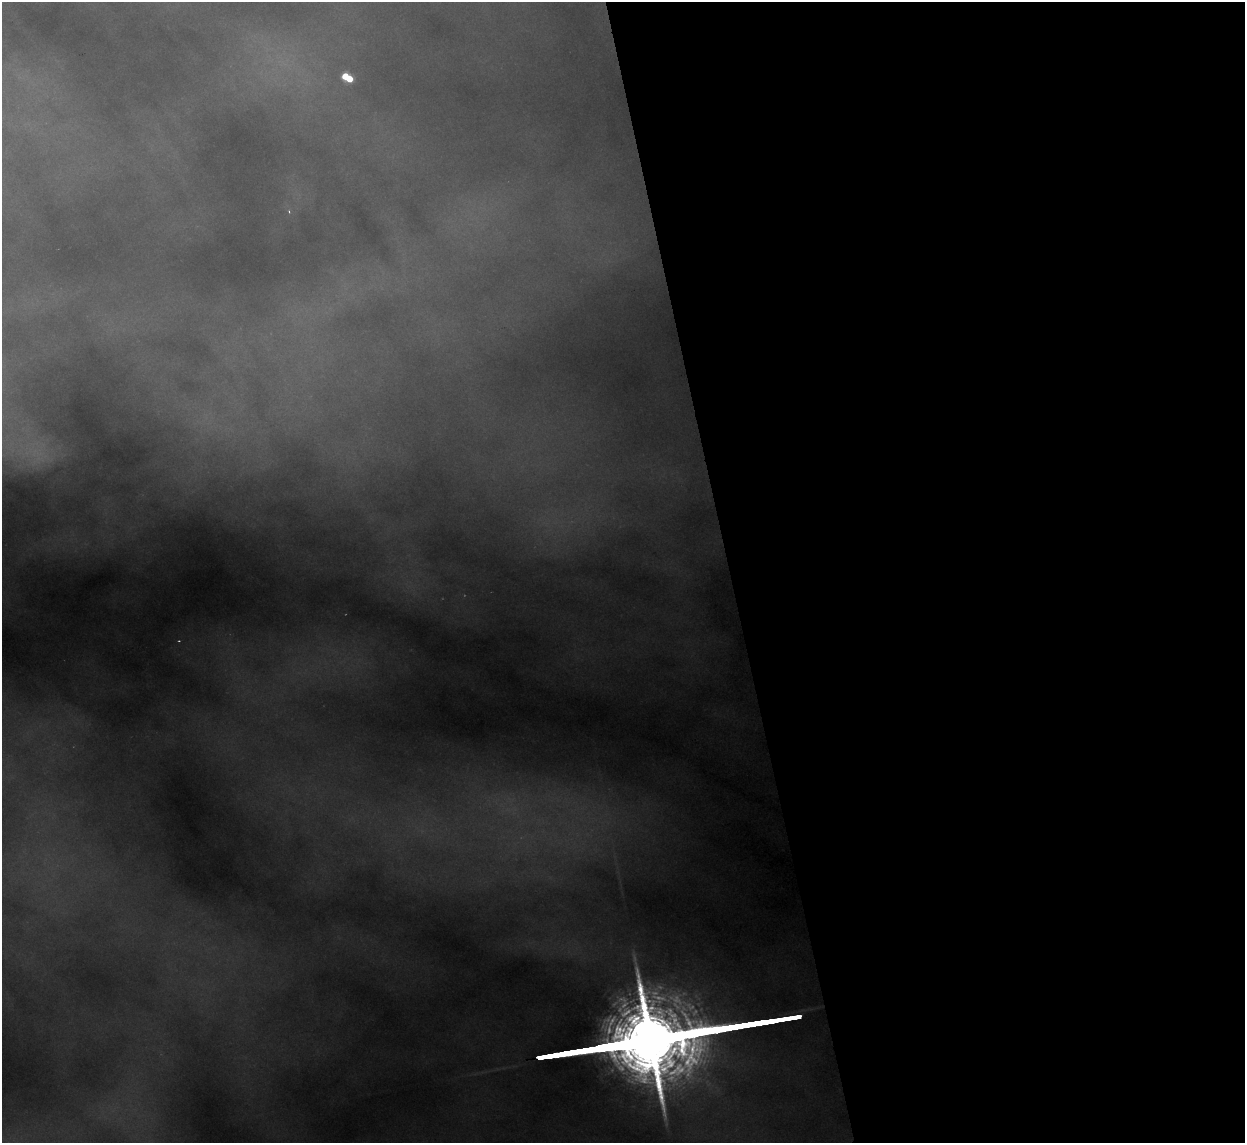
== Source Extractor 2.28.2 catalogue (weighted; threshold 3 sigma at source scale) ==
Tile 8 of 4 x 4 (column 4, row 2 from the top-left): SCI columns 3729-4971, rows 2532-3672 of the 4971 x 4945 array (HDU 1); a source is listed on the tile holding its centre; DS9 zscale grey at full resolution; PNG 1247 x 1145 px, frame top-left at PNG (2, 2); no overlay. Shown black and unused: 41% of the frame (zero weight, under 2 of 3 exposures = <1% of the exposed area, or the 3 px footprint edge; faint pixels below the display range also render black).
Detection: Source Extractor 2.28.2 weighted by HDU 2 'WHT'; one run over the whole footprint, this tile lists its part. Background 2.33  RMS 0.037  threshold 0.166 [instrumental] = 3 sigma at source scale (4.5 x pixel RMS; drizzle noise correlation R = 1.50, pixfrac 1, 0.05/0.05 arcsec/px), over >= 5 px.
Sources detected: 5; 1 too faint to see at this stretch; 1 long thin detection or spike segment (spike, bleed or trail) — not listed; the other 3 listed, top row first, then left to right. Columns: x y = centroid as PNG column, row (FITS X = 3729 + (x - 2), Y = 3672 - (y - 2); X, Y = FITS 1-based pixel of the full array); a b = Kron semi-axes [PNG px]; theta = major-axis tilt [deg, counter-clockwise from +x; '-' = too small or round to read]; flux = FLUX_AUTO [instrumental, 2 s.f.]
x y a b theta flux
345 76 5 5 - 140
350 79 5 4 - 98
289 211 5 4 - 6.9